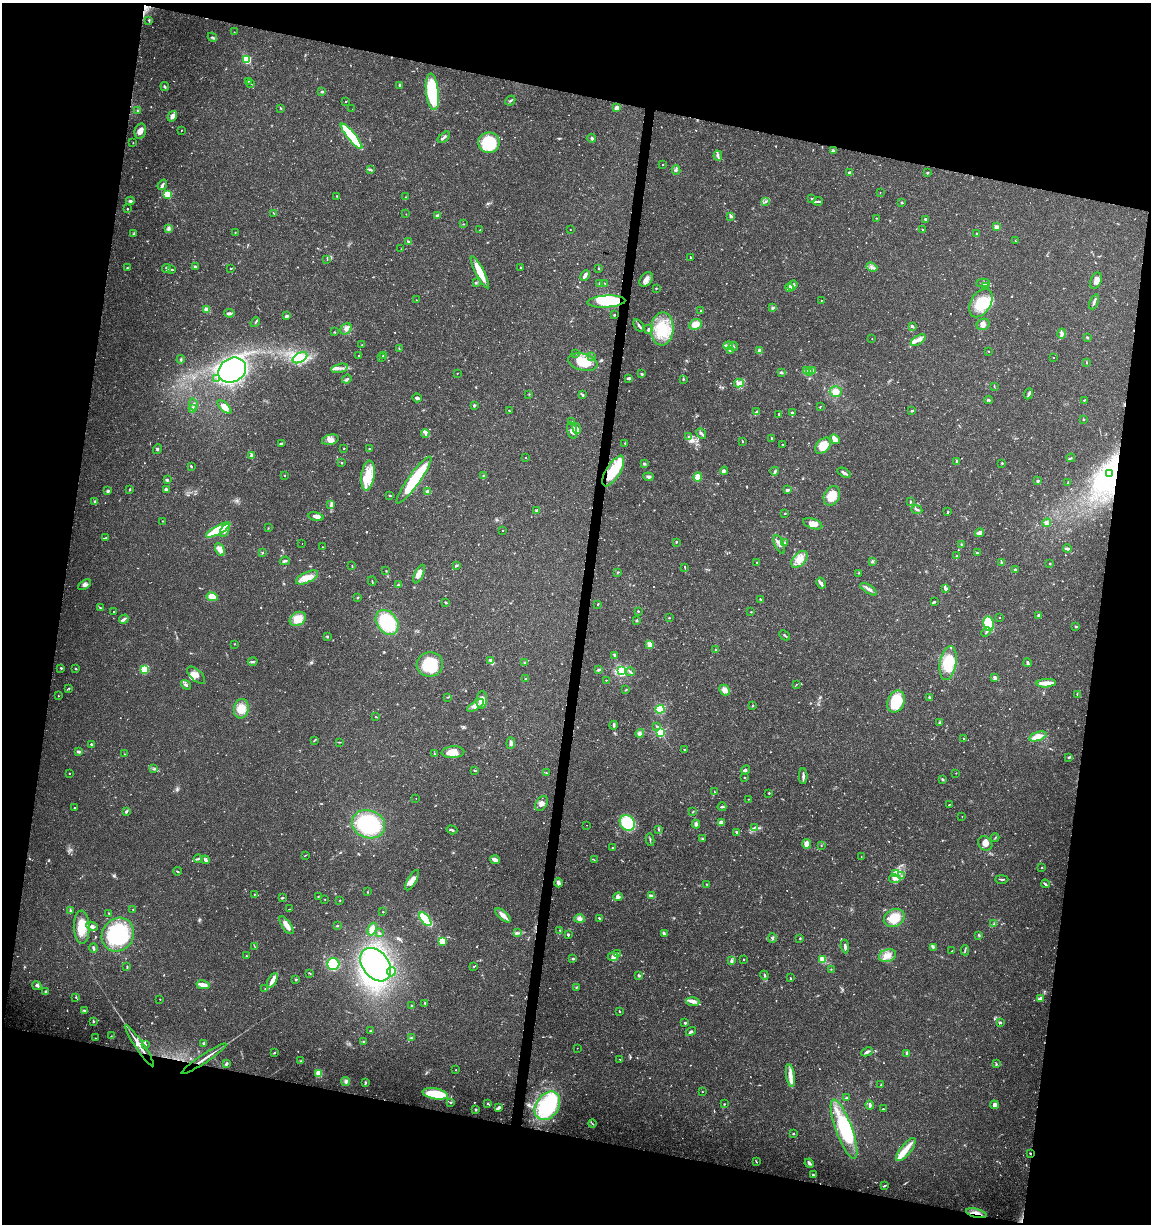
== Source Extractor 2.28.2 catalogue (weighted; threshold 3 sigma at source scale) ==
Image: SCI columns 227-4819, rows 11-4895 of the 5104 x 4898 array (HDU 1 of 3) = the unmasked area's bounding box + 8 px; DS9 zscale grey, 4 x 4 block average (1 PNG px = mean of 4 x 4 image px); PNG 1153 x 1226 px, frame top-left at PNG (2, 3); each listed source drawn as its Kron ellipse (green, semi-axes under 4 px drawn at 4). Shown black and unused: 26% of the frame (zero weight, under 3 of 4 exposures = <1% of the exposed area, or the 3 px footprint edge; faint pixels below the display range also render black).
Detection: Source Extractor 2.28.2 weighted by HDU 2 'WHT'. Background 0.0341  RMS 0.0023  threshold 0.0101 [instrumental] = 3 sigma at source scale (4.5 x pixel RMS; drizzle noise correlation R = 1.50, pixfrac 1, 0.0396/0.0396 arcsec/px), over >= 5 px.
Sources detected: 962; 21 too faint to see at this stretch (4 x 4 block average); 14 inside a brighter object's white glare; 6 cosmic-ray / hot-pixel residue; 1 long thin detection or spike segment (spike, bleed or trail) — neither listed nor drawn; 28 coinciding with a brighter row at this scale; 70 inside a brighter listed object's ellipse — not listed separately; of the other 822, all 500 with FLUX_AUTO >= 0.627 (the completeness limit of this list) listed and drawn (322 fainter detections not listed), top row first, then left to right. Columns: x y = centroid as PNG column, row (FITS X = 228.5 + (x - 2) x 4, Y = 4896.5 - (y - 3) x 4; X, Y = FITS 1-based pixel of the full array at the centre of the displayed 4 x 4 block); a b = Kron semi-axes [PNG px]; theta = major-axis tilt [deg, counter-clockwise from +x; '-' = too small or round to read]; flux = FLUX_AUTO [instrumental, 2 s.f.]
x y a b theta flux
149 20 3 2 - 1.7
234 32 2 2 - 0.87
212 37 5 2 - 2.2
247 60 2 2 - 120
248 81 2 2 - 0.64
251 84 2 2 - 0.69
400 86 4 3 - 2.3
165 87 4 2 - 1.8
322 92 3 2 - 1.8
432 92 18 6 -83 130
346 101 2 2 - 0.81
510 101 5 2 - 1.7
281 108 3 2 - 1.2
617 108 4 3 - 9.1
352 109 2 2 - 1.9
138 110 2 2 - 1
172 116 5 3 - 7
181 130 2 2 - 1.1
140 131 8 5 76 6.9
351 136 16 4 -50 85
444 137 7 2 40 3.1
591 138 4 4 - 2.5
133 143 2 2 - 0.63
489 143 10 10 - 66
833 150 3 2 - 2.1
718 156 5 2 - 2.6
662 165 2 2 - 1.4
370 170 4 2 - 1.8
676 170 5 3 - 2.3
849 172 4 2 - 2.4
927 173 2 2 - 1.8
162 185 5 2 - 3.6
880 193 2 2 - 0.63
167 195 2 2 - 120
337 196 2 2 - 0.69
406 197 2 2 - 0.66
812 199 2 2 - 0.85
130 201 4 2 - 2.8
766 201 3 3 - 1.5
818 201 4 2 - 2.3
901 203 2 2 - 2.6
127 209 2 2 - 1.3
274 213 2 2 - 1.5
406 214 2 2 - 0.89
437 216 3 2 - 4.2
731 216 3 2 - 3.3
876 218 2 2 - 0.8
926 219 3 2 - 3.2
464 224 2 2 - 0.79
997 227 3 3 - 7.1
169 229 4 2 - 2.7
480 230 2 2 - 1.1
570 230 2 2 - 0.7
923 230 3 2 - 0.88
235 232 3 2 - 0.68
977 233 3 2 - 0.73
133 234 4 2 - 1.7
408 241 3 2 - 2
1016 241 2 2 - 0.73
401 249 2 2 - 0.77
690 257 2 2 - 1.1
327 259 3 2 - 0.95
195 267 3 2 - 3.4
520 267 2 2 - 1.2
872 267 6 3 -21 4.4
127 268 3 2 - 1
167 268 5 2 - 2
231 268 3 2 - 1.1
599 268 2 2 - 0.63
172 269 3 2 - 1.4
480 272 18 4 -63 31
585 275 5 2 - 7.2
646 279 8 5 55 6.8
1096 281 8 5 71 7.4
476 283 2 2 - 1.1
605 283 2 2 - 1.3
983 283 7 4 -1 5.9
600 284 3 3 - 1.9
793 285 5 3 - 3.3
790 287 4 3 - 8.4
985 287 3 2 - 1.2
656 288 2 2 - 0.94
416 300 2 2 - 1.1
821 300 2 2 - 0.94
606 301 19 6 3 82
1094 302 8 2 68 3.7
981 303 15 10 60 43
773 308 2 2 - 11
207 310 2 2 - 40
701 311 2 2 - 1
229 313 5 2 - 3.4
614 315 2 2 - 1.3
286 316 3 2 - 4.7
255 322 5 2 - 1.7
695 324 6 5 - 14
983 324 6 5 - 6.6
639 325 7 2 -53 3.3
912 326 2 2 - 3
346 329 6 5 - 6
648 329 4 2 - 1.9
662 329 16 11 87 47
334 332 2 2 - 0.9
1062 334 5 4 - 3.8
1087 337 4 2 - 1.3
872 339 2 2 - 0.69
918 340 8 4 34 8
362 345 2 2 - 0.65
728 346 5 3 - 4.6
733 346 4 2 - 1.5
399 348 4 2 - 0.98
730 350 3 2 - 1.3
760 351 2 2 - 17
988 351 2 2 - 0.75
576 353 2 2 - 0.65
359 355 2 2 - 0.94
383 356 2 2 - 0.9
592 356 2 2 - 0.74
382 357 2 2 - 1.3
300 358 8 4 29 11
1054 358 2 2 - 0.75
181 359 4 2 - 1.5
583 362 15 8 -13 39
1086 362 3 2 - 0.97
339 368 8 2 14 4.6
232 370 14 12 30 470
812 370 4 2 - 2.1
807 371 3 3 - 3.3
781 372 3 3 - 1.6
810 372 3 2 - 3
457 373 2 2 - 0.96
642 374 3 2 - 1.6
629 378 3 2 - 3.4
217 379 2 2 - 2.3
347 379 5 2 - 2.3
683 379 3 2 - 1.4
739 383 5 3 - 4.5
994 386 3 2 - 0.94
836 391 6 5 - 13
529 394 2 2 - 0.74
583 394 2 2 - 0.88
1029 394 5 2 - 3.4
417 398 4 2 - 3.2
989 400 4 2 - 1.7
1084 400 3 2 - 1.2
193 404 6 2 -84 2.3
474 405 2 2 - 9.2
224 407 9 4 -44 12
820 407 3 2 - 0.77
192 409 4 2 - 2.8
509 411 2 2 - 1.3
912 411 2 2 - 2.1
756 412 4 2 - 2
792 413 2 2 - 2.3
779 414 2 2 - 1.6
1083 419 2 2 - 1.5
571 422 2 2 - 1.3
577 428 5 3 - 4
572 431 8 5 -75 14
425 433 4 3 - 2.9
701 434 5 2 - 2.8
688 437 2 2 - 0.9
771 438 2 2 - 0.97
835 439 5 3 - 13
330 440 8 5 15 7.5
742 441 3 2 - 1.2
281 443 3 2 - 2.7
625 443 2 2 - 1
783 444 2 2 - 0.79
823 446 9 6 48 22
157 449 5 2 - 1.6
344 449 2 2 - 0.74
370 449 2 2 - 0.78
252 456 4 3 - 4.1
525 458 2 2 - 0.9
1071 458 4 2 - 1.7
342 462 3 2 - 1.3
957 462 4 2 - 3.6
1002 463 2 2 - 3.6
644 464 3 2 - 2
191 466 3 2 - 1.5
613 471 17 7 58 53
724 471 4 3 - 2.1
775 471 4 2 - 2.6
844 473 7 2 -30 4.4
1109 473 2 2 - 0.97
284 475 2 2 - 3.5
368 475 15 6 82 24
483 475 2 2 - 0.9
648 477 5 3 - 3.4
698 477 4 4 - 20
167 480 3 2 - 0.83
414 480 28 6 54 93
1038 481 2 2 - 4.2
1068 483 3 2 - 0.82
130 489 3 2 - 1.1
166 489 3 2 - 2.8
787 490 4 2 - 3.1
108 491 2 2 - 10
428 491 4 2 - 4.9
390 496 3 2 - 1.2
832 496 10 7 63 27
95 501 3 2 - 1.7
910 502 3 2 - 1
331 505 3 2 - 0.93
536 510 2 2 - 2.6
917 510 5 2 - 2.4
948 512 3 2 - 1.7
785 513 3 2 - 0.74
316 517 7 3 -14 8.1
162 521 2 2 - 0.81
1047 523 4 2 - 7.6
813 524 10 5 -20 13
268 528 2 2 - 0.77
218 530 13 4 28 77
225 530 7 3 62 5.6
502 530 2 2 - 0.9
980 533 4 3 - 6
106 538 2 2 - 1.2
676 542 2 2 - 1.1
784 542 2 2 - 1.2
302 544 2 2 - 0.64
779 544 10 4 -66 6.3
961 545 4 2 - 1.4
322 547 2 2 - 0.74
220 549 7 4 -63 9.9
1067 549 4 2 - 4.7
263 553 2 2 - 0.76
977 553 4 2 - 1.2
957 556 2 2 - 1.3
799 559 10 6 47 17
285 561 5 2 - 2.7
872 561 3 2 - 1.1
757 562 2 2 - 0.66
1002 563 4 2 - 1.6
1050 564 2 2 - 3.2
352 565 4 2 - 0.85
456 565 3 2 - 1.6
685 568 2 2 - 0.82
1015 570 2 2 - 4.9
386 571 2 2 - 0.86
617 572 2 2 - 0.65
859 573 3 2 - 1.2
419 574 10 4 64 11
307 577 12 5 25 16
372 581 4 2 - 1.1
821 583 6 2 -61 5.1
85 585 7 3 31 3.7
398 585 3 2 - 1.3
869 589 9 3 -32 5.7
945 589 3 2 - 4.4
212 597 5 4 - 22
358 597 2 2 - 1.7
760 599 3 2 - 1
446 602 2 2 - 0.99
934 602 3 2 - 1.2
598 604 3 2 - 0.93
100 608 3 2 - 0.9
113 611 2 2 - 0.76
638 611 2 2 - 1.4
751 612 2 2 - 0.78
1039 615 3 2 - 3.3
999 617 2 2 - 0.65
669 618 2 2 - 0.88
124 619 5 2 - 4.3
298 619 8 6 31 19
636 621 3 2 - 1.5
387 622 14 10 -52 95
989 624 7 5 -77 52
1076 627 2 2 - 4.7
986 632 5 2 - 2.2
785 635 6 2 -43 1.8
327 636 3 2 - 1.2
234 644 2 2 - 1.5
650 645 4 4 - 5.7
716 650 2 2 - 1.3
615 655 3 2 - 2
491 661 4 3 - 4.1
253 662 5 2 - 3
524 663 2 2 - 0.94
948 663 17 8 80 46
1028 663 4 2 - 3.1
430 664 13 12 - 61
61 668 2 2 - 1.6
75 668 2 2 - 0.93
144 669 4 4 - 28
599 670 3 2 - 4.3
622 671 3 3 - 130
630 672 4 2 - 2.2
196 675 11 5 -43 7.8
995 677 4 3 - 3.2
526 679 2 2 - 0.64
606 680 2 2 - 1.2
1046 683 9 2 3 22
186 685 5 2 - 2.6
796 685 3 2 - 0.79
69 688 2 2 - 1
626 690 3 2 - 0.98
724 690 6 5 - 8.7
1077 694 2 2 - 0.88
58 696 2 2 - 1.2
448 697 2 2 - 0.91
929 698 3 2 - 2.7
482 700 9 5 86 12
896 702 11 8 65 56
753 705 2 2 - 1
475 706 9 4 33 8
241 709 10 7 79 21
660 709 4 4 - 30
375 716 3 2 - 0.63
940 722 3 2 - 0.84
614 725 5 2 - 2.2
656 726 2 2 - 0.63
661 732 2 2 - 210
640 733 4 4 - 3.8
1038 736 9 4 18 14
963 739 2 2 - 0.68
314 740 3 2 - 1
339 742 2 2 - 0.71
511 743 5 3 - 3.5
91 744 2 2 - 4
685 750 2 2 - 0.64
79 752 3 2 - 3.9
453 752 11 6 4 16
124 754 2 2 - 0.65
435 754 3 2 - 0.81
1069 757 3 2 - 1.4
153 769 2 2 - 1.1
746 770 4 2 - 2
475 771 3 2 - 0.89
546 773 3 2 - 0.99
956 773 2 2 - 0.83
69 774 2 2 - 1.4
803 776 8 2 90 4.1
744 778 3 2 - 0.94
942 779 3 3 - 1.7
714 792 2 2 - 0.86
769 793 2 2 - 1.2
416 799 2 2 - 0.63
748 799 3 2 - 0.68
541 803 8 5 54 7.2
949 805 2 2 - 0.76
75 807 2 2 - 0.96
722 807 4 2 - 1.8
126 811 3 2 - 2.6
692 812 2 2 - 0.82
962 816 2 2 - 0.66
721 822 3 2 - 5.7
627 823 8 7 - 52
369 824 17 13 -21 110
696 824 4 3 - 4.2
586 825 2 2 - 0.79
755 827 2 2 - 0.78
452 830 5 2 - 2.3
658 830 2 2 - 1.2
737 832 3 2 - 2
995 838 4 2 - 1.1
702 839 3 2 - 0.82
650 840 6 2 -79 1.9
985 843 8 6 -48 9.8
807 844 5 3 - 11
821 846 2 2 - 0.77
613 848 2 2 - 0.95
305 855 3 2 - 0.72
861 856 2 2 - 0.72
198 859 4 3 - 2.3
205 860 4 3 - 3.2
495 860 5 2 - 13
594 860 3 2 - 0.79
1042 867 2 2 - 1.1
177 871 4 2 - 1.2
895 873 2 2 - 0.9
902 876 2 2 - 1
895 879 6 4 -10 5.8
1002 879 7 2 0 2.3
412 880 11 4 61 12
558 883 4 2 - 7
706 884 2 2 - 0.71
1045 884 4 2 - 2.8
367 892 2 2 - 0.84
254 894 2 2 - 1
651 896 4 2 - 7
318 897 2 2 - 1
618 897 4 4 - 3.5
282 898 3 2 - 2
325 899 3 2 - 0.63
340 900 2 2 - 0.66
290 909 2 2 - 0.73
133 910 2 2 - 0.66
70 911 4 2 - 2.4
383 912 2 2 - 0.65
108 913 2 2 - 0.72
503 915 9 3 -41 11
599 918 3 2 - 1.3
894 918 11 8 27 27
425 919 8 4 -50 49
580 919 5 3 - 5.3
994 924 4 2 - 1.4
286 925 10 4 -56 11
92 926 6 3 -26 4.4
337 926 3 2 - 1.1
82 927 16 8 -89 28
372 929 6 4 68 13
560 930 3 2 - 1.7
379 933 3 2 - 1.3
517 933 3 3 - 2
664 933 4 3 - 2.2
118 935 17 15 53 120
568 935 2 2 - 2.8
978 935 2 2 - 0.84
772 938 5 3 - 2.2
800 938 3 2 - 1.2
442 941 4 3 - 21
255 946 3 2 - 0.65
845 946 7 2 -84 4.3
933 947 3 2 - 2.3
93 948 4 2 - 3.9
965 950 5 2 - 1.1
952 951 3 2 - 0.66
617 954 2 2 - 1.3
246 956 2 2 - 1.3
887 956 9 6 20 11
613 957 5 3 - 4.4
573 959 2 2 - 6.9
744 959 2 2 - 2.3
823 959 2 2 - 72
732 961 4 2 - 2.3
333 964 6 6 - 56
376 965 18 13 -53 210
474 966 2 2 - 0.8
127 967 4 2 - 1.3
831 969 2 2 - 0.64
391 972 5 3 - 3.9
310 973 3 2 - 1.2
639 975 2 2 - 8.7
764 975 4 2 - 1.5
790 978 4 2 - 0.85
296 979 3 2 - 1.4
272 980 8 4 62 9.1
203 985 6 2 -12 16
37 986 5 2 - 3.5
576 988 3 2 - 1.2
265 989 2 2 - 1.3
46 991 3 2 - 1.5
76 997 3 2 - 1.1
160 999 2 2 - 0.64
1041 999 4 2 - 3.5
693 1002 7 4 -4 4.8
425 1003 2 2 - 3.4
411 1006 3 2 - 1.6
84 1010 3 2 - 2.5
619 1011 2 2 - 0.95
93 1021 2 2 - 2.9
1000 1022 3 2 - 2.2
685 1023 2 2 - 5.3
370 1031 2 2 - 0.77
691 1032 5 2 - 3.1
111 1036 2 2 - 0.7
96 1038 2 2 - 0.77
411 1038 2 2 - 1.1
364 1041 3 2 - 0.99
203 1043 3 3 - 1.6
139 1045 25 2 -56 16
145 1045 4 2 - 1.9
577 1048 2 2 - 0.7
867 1052 6 3 25 4
274 1053 2 2 - 1.1
906 1053 3 2 - 2.5
204 1059 26 2 34 9.6
620 1059 2 2 - 0.65
300 1061 2 2 - 0.99
226 1064 4 2 - 2
996 1064 2 2 - 0.79
456 1070 2 2 - 0.85
319 1073 3 3 - 13
790 1076 12 4 -80 10
346 1081 4 3 - 2.8
365 1083 3 2 - 2.2
881 1085 2 2 - 1.5
702 1092 2 2 - 0.68
435 1094 13 5 -9 53
846 1098 4 2 - 1.9
451 1103 2 2 - 1.3
488 1103 3 2 - 1.2
724 1104 2 2 - 0.97
870 1105 4 2 - 3.9
994 1105 4 4 - 3.5
547 1106 15 11 54 96
499 1107 3 2 - 3.3
883 1109 3 2 - 0.78
476 1110 3 2 - 1.2
592 1124 4 2 - 1.1
844 1129 31 8 -70 74
793 1134 3 2 - 1.1
906 1150 14 5 50 14
1030 1153 2 2 - 0.98
756 1162 2 2 - 0.78
809 1163 5 2 - 4.3
813 1175 3 2 - 1.6
884 1186 3 2 - 1.7
976 1213 10 3 -14 7.5
Overlapping masked pixels (flux is a lower limit): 5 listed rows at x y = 606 301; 139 1045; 204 1059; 1030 1153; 976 1213
Diffuse or blended objects may show on this block-average render without a row.